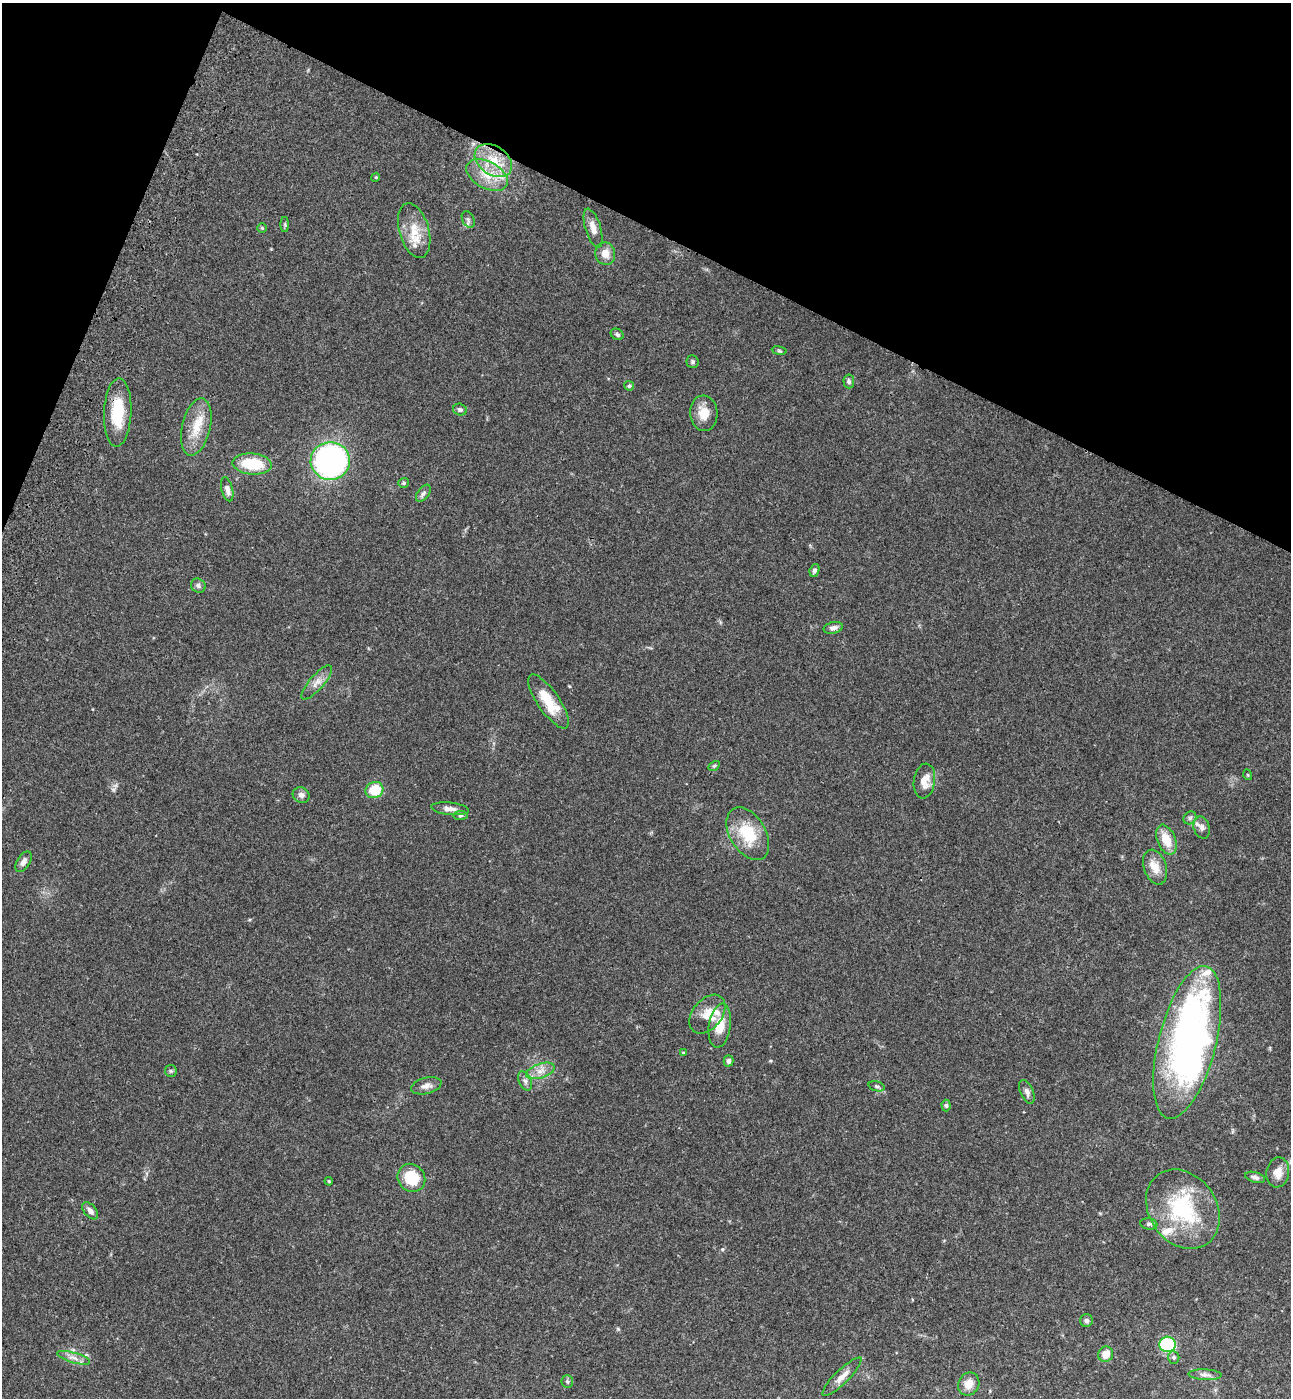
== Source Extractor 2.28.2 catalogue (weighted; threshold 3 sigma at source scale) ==
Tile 2 of 4 x 4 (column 2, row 1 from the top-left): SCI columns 1682-2970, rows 4248-5643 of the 5802 x 5712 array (HDU 1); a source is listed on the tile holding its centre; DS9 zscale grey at full resolution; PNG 1293 x 1400 px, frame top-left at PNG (2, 3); each listed source drawn as its Kron ellipse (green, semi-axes under 4 px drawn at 4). Shown black and unused: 20% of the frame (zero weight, under 3 of 4 exposures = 6% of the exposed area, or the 3 px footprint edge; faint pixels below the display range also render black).
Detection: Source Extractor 2.28.2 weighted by HDU 2 'WHT'; one run over the whole footprint, this tile lists its part. Background 0.0419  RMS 0.0055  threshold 0.0248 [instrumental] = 3 sigma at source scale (4.5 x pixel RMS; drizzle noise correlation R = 1.50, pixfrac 1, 0.05/0.05 arcsec/px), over >= 5 px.
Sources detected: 74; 1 inside a brighter object's white glare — neither listed nor drawn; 4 inside a brighter listed object's ellipse — not listed separately; the other 69 listed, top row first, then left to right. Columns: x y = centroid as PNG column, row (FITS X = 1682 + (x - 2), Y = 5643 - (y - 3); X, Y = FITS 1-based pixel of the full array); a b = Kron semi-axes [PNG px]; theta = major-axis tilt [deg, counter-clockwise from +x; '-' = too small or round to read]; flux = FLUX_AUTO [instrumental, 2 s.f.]
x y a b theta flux
493 161 20 14 -35 13
487 175 22 13 -29 11
376 177 4 3 - 0.47
468 219 9 5 -65 1.4
285 224 7 4 -90 0.81
262 228 5 5 - 0.59
593 228 20 7 -73 4.9
414 231 28 15 -74 12
605 254 11 10 - 5
617 334 7 5 -28 1.2
779 351 7 3 -9 0.79
692 362 6 6 - 0.97
849 381 7 5 -84 1.3
629 386 5 4 - 0.82
460 410 7 6 - 1.3
118 412 34 13 87 22
704 413 18 14 -86 8.1
196 427 29 14 76 13
330 461 20 19 - 140
252 464 20 10 -5 21
404 483 5 4 - 0.78
227 489 12 5 -77 2.8
423 493 10 5 52 1.5
814 570 6 4 72 1.4
198 586 8 6 -35 1.6
833 628 9 5 13 2.1
317 682 21 7 49 4.3
549 702 32 11 -55 14
714 766 6 4 30 0.82
1248 775 5 3 - 0.45
924 781 17 10 82 6.2
374 790 9 8 - 14
301 795 9 7 -29 2.2
450 809 19 6 -6 3.4
460 816 7 4 6 0.89
1190 818 7 5 45 1.3
1202 827 11 8 -72 2.5
748 834 29 18 -59 21
1166 840 15 9 -68 9.7
23 862 11 6 58 2.5
1155 867 18 11 -71 6.7
707 1014 22 14 51 8
720 1026 22 11 81 9.4
1187 1042 78 28 76 230
683 1053 4 4 - 0.5
728 1061 6 5 - 1.5
171 1071 6 5 - 0.92
540 1071 15 7 18 4.3
525 1081 10 6 -63 1.8
426 1086 15 8 14 3.1
877 1086 8 5 -17 1.1
1027 1092 12 6 -67 2.2
946 1105 6 4 -87 0.99
1278 1172 15 11 81 5.8
1255 1177 10 5 -15 1.7
411 1178 15 13 -48 18
329 1181 4 3 - 0.53
1183 1209 42 33 -54 48
90 1211 10 6 -49 2.8
1149 1224 8 5 -8 1.2
1086 1321 6 6 - 1.4
1167 1344 8 7 - 43
1106 1354 8 7 - 5.1
1174 1357 6 5 - 0.95
74 1358 17 5 -16 3
1205 1375 17 5 -2 2.3
842 1377 26 7 44 4.7
567 1381 6 6 - 0.96
969 1384 12 10 60 5.5
Overlapping masked pixels (flux is a lower limit): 1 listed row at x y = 118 412